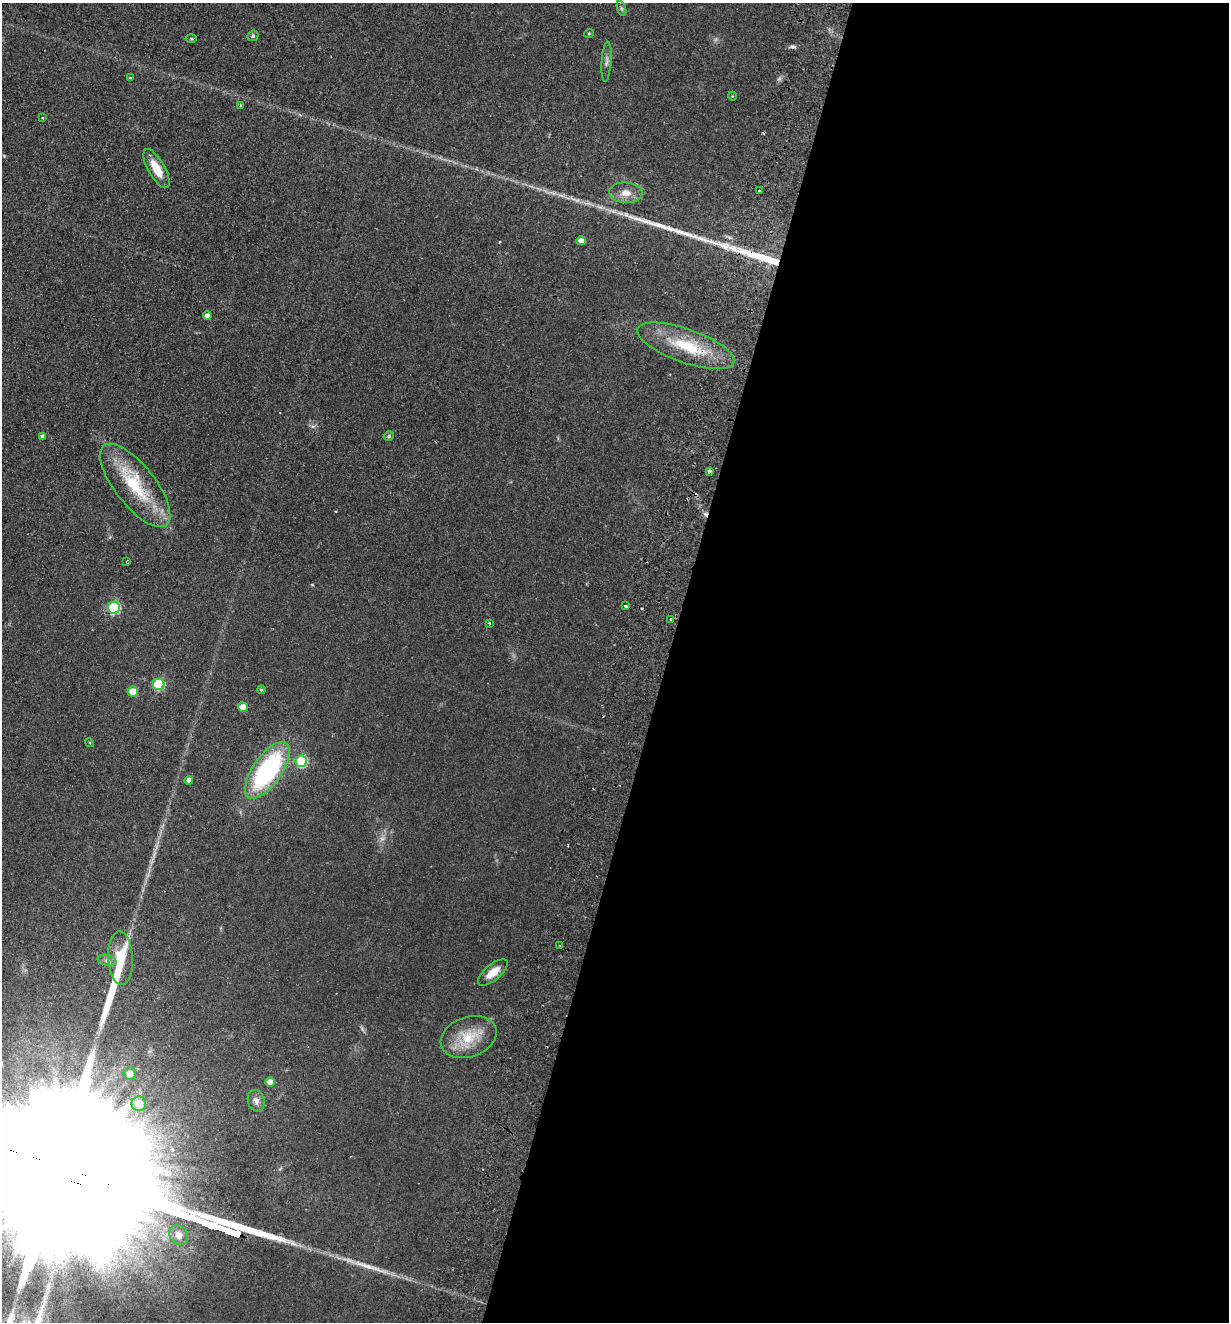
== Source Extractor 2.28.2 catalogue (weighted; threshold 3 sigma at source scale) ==
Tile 12 of 4 x 4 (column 4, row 3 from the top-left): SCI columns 3993-5219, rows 1341-2660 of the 5406 x 5319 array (HDU 1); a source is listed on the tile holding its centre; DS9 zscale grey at full resolution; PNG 1231 x 1324 px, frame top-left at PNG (2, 3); each listed source drawn as its Kron ellipse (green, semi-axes under 4 px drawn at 4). Shown black and unused: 46% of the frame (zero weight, under 2 of 3 exposures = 3% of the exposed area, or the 3 px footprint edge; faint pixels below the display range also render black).
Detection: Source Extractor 2.28.2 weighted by HDU 2 'WHT'; one run over the whole footprint, this tile lists its part. Background 0.0953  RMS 0.011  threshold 0.0479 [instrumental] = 3 sigma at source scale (4.5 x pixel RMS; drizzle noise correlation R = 1.50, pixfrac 1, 0.05/0.05 arcsec/px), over >= 5 px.
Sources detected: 51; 1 too faint to see at this stretch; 4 cosmic-ray / hot-pixel residue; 4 long thin detections or spike segments (spike, bleed or trail) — neither listed nor drawn; the other 42 listed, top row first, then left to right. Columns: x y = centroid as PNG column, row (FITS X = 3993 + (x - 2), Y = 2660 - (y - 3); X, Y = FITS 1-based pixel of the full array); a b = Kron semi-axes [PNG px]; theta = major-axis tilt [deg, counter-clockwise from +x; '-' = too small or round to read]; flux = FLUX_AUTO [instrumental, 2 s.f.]
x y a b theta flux
621 8 8 3 -71 1.6
589 33 5 3 - 0.96
253 36 6 5 - 1.6
191 39 5 3 - 1.2
606 62 20 5 86 4.6
130 78 4 4 - 1.1
732 96 4 3 - 0.77
241 105 4 3 - 0.95
42 118 3 3 - 2.2
156 169 22 8 -61 19
759 190 3 3 - 3.1
626 193 16 10 -5 11
581 241 4 4 - 6.2
207 316 4 4 - 4.9
686 346 51 17 -19 51
43 436 4 3 - 2.9
389 436 5 4 - 2.1
709 471 4 4 - 2.2
135 485 50 20 -52 63
127 562 3 2 - 1.1
626 606 3 3 - 1.7
114 608 6 6 - 110
671 619 3 3 - 2.1
489 623 4 3 - 1
159 684 6 5 - 76
261 690 4 4 - 1.4
133 691 5 5 - 17
243 707 5 4 - 13
90 743 4 3 - 1.1
301 761 6 5 - 84
267 770 33 14 55 150
189 780 4 4 - 3.9
560 945 3 2 - 0.94
121 958 27 12 -87 24
107 960 9 5 -13 3.1
493 972 18 8 40 14
469 1037 29 20 19 32
130 1074 6 6 - 9.2
270 1082 5 5 - 9.9
256 1101 11 8 -72 5
139 1104 7 7 - 27
179 1235 10 8 -55 7.7
Overlapping masked pixels (flux is a lower limit): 1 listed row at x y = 127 562
Unlisted compact peaks at least as high as the median listed source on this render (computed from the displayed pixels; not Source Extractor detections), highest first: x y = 792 46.